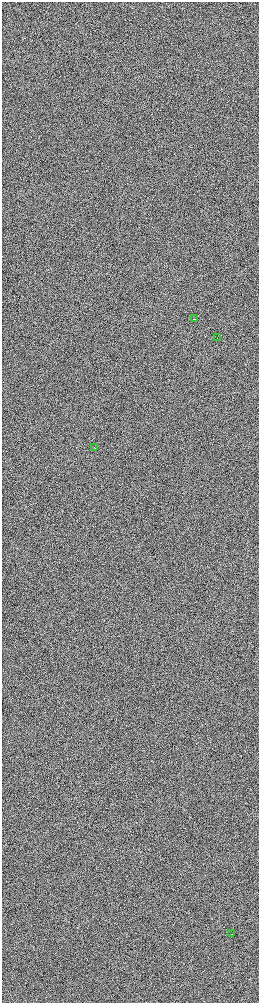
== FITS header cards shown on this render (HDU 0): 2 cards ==
NAXIS1  =                  513
NAXIS2  =                 2001

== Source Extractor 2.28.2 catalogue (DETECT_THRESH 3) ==
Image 513 x 2001 px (HDU 0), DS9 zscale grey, zoomed out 1/2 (1 PNG px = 2 x 2 image px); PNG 261 x 1005 px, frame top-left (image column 1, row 2001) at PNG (2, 2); each listed source drawn as its Kron ellipse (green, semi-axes under 4 px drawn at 4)
Background 1010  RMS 7.1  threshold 21.3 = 3 sigma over >= 5 px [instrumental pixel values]
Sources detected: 4; all 4 listed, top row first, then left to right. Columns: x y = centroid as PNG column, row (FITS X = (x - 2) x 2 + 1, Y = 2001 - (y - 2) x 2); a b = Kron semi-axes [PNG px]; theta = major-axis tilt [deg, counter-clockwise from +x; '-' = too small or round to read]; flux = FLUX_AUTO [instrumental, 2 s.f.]
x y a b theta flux
194 319 3 1 - 18000
218 338 4 1 - 16000
94 447 3 1 - 11000
232 934 2 1 - 9200